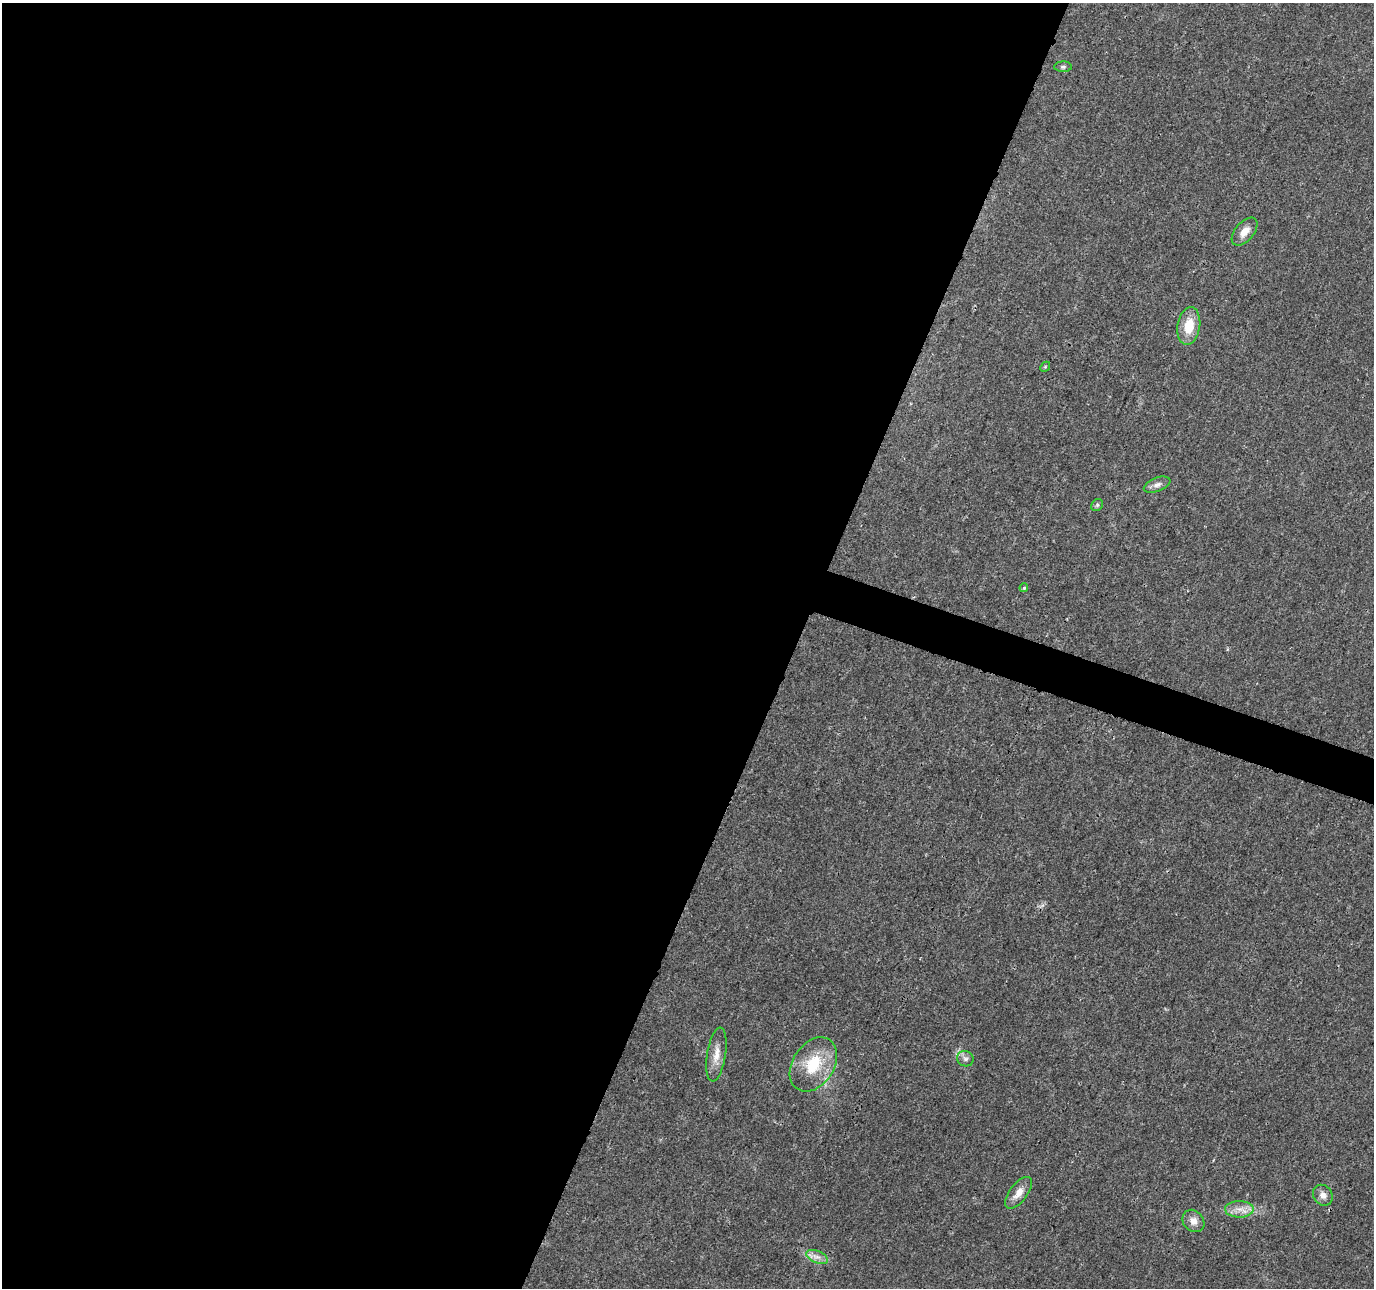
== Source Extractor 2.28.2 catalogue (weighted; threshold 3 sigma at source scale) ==
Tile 5 of 4 x 4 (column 1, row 2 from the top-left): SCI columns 7-1378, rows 2790-4075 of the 5505 x 5644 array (HDU 1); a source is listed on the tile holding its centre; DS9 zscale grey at full resolution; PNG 1376 x 1290 px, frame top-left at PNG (2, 3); each listed source drawn as its Kron ellipse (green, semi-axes under 4 px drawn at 4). Shown black and unused: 59% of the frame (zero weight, under 3 of 4 exposures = <1% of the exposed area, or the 3 px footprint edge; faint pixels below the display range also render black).
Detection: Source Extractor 2.28.2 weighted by HDU 2 'WHT'; one run over the whole footprint, this tile lists its part. Background 0.0261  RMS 0.0033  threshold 0.0148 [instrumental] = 3 sigma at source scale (4.5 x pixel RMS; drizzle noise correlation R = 1.50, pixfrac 1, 0.0396/0.0396 arcsec/px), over >= 5 px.
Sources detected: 15; all 15 listed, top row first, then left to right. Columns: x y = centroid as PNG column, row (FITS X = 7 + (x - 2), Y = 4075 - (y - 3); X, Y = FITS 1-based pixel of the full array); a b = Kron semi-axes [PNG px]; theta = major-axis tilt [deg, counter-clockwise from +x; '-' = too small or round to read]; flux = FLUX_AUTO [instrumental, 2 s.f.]
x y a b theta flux
1063 67 9 5 0 0.68
1245 232 16 9 49 3.3
1189 326 19 11 80 7.6
1045 367 5 4 - 0.42
1157 485 14 6 21 1.5
1097 505 6 5 - 0.6
1024 588 4 4 - 0.44
716 1054 27 9 81 4
965 1059 8 7 - 1.3
813 1064 29 20 57 13
1018 1193 19 8 53 3.3
1323 1195 11 9 -55 1.9
1239 1209 14 8 0 3.1
1193 1221 12 10 -49 2.5
817 1257 11 6 -24 1.7